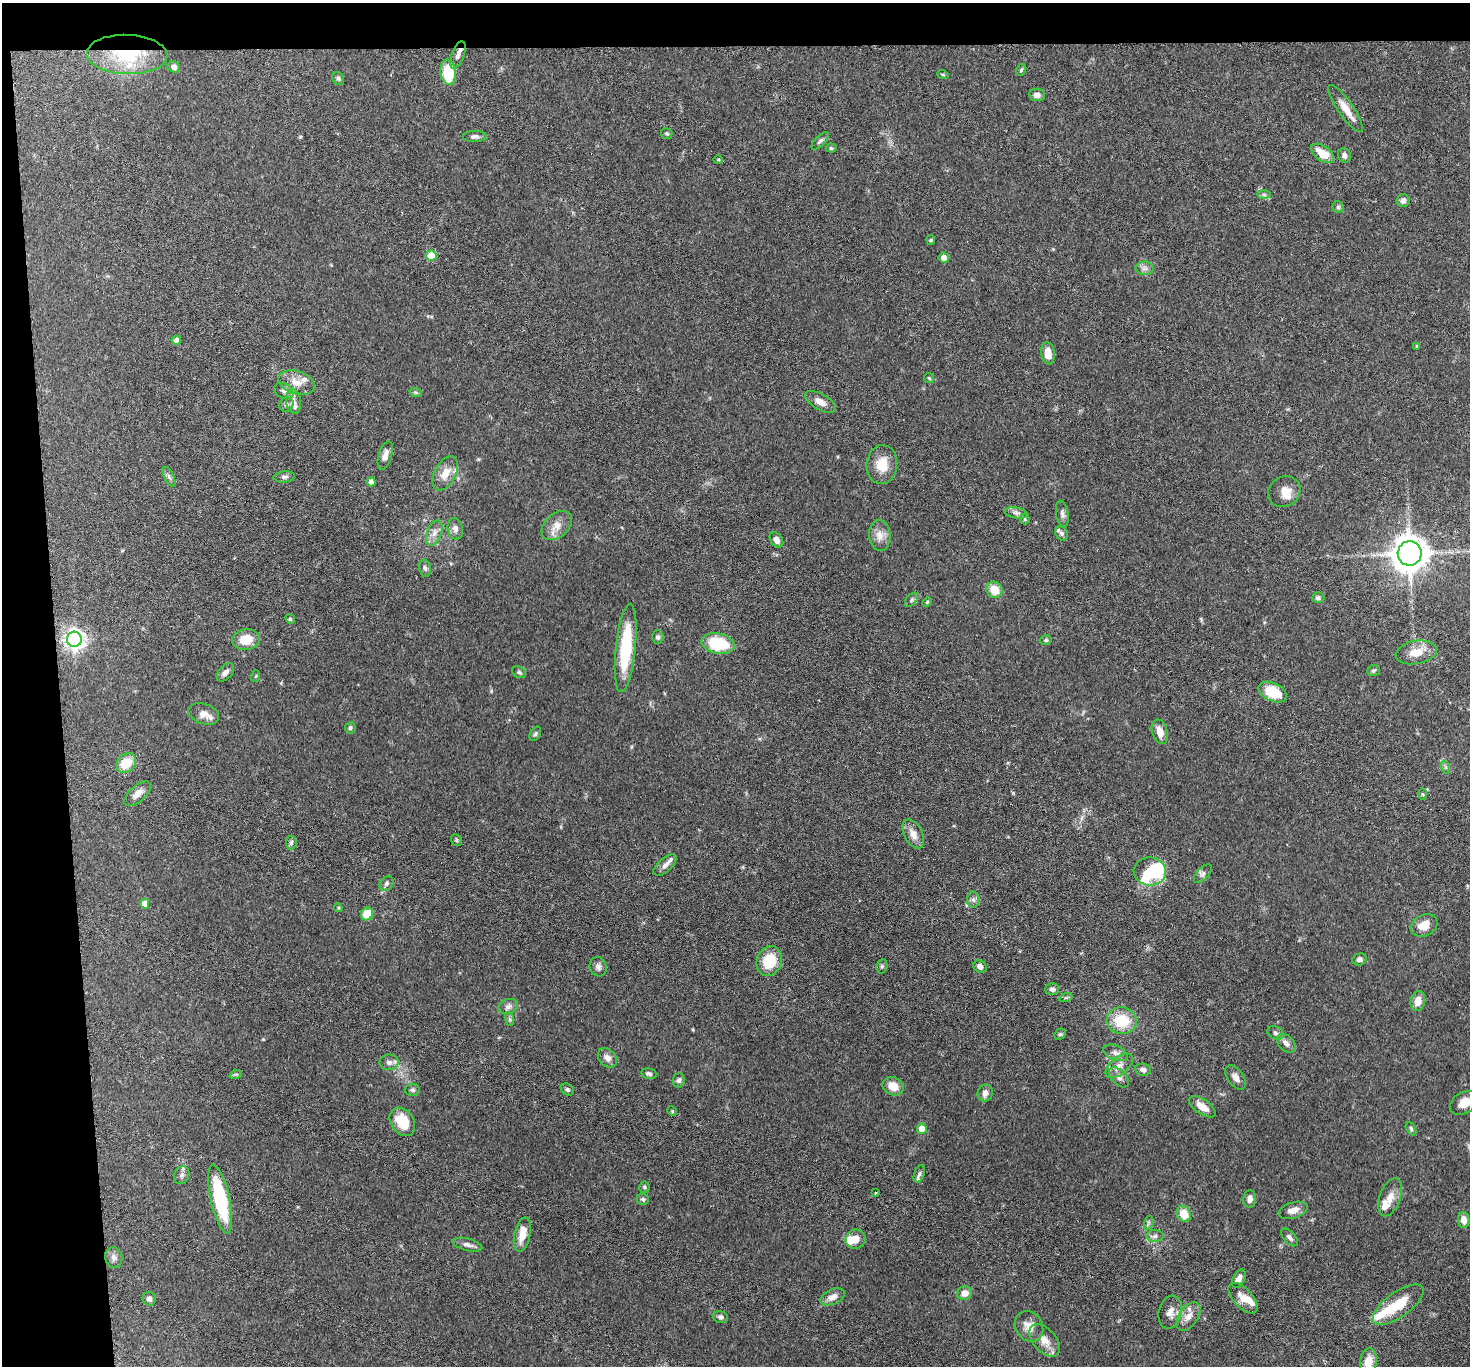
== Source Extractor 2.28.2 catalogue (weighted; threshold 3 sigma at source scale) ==
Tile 1 of 3 x 3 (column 1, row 1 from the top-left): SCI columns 5-1472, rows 2893-4256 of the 4413 x 4384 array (HDU 1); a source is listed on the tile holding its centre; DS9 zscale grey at full resolution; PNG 1472 x 1368 px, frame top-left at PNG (2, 3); each listed source drawn as its Kron ellipse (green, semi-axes under 4 px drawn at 4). Shown black and unused: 7% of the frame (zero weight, under 3 of 6 exposures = <1% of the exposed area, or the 3 px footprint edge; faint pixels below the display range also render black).
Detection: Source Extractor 2.28.2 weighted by HDU 2 'WHT'; one run over the whole footprint, this tile lists its part. Background 0.0858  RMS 0.003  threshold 0.0122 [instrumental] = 3 sigma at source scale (4.09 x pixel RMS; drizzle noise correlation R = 1.36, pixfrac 0.8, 0.05/0.05 arcsec/px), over >= 5 px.
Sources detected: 166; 3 inside a brighter object's white glare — neither listed nor drawn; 11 inside a brighter listed object's ellipse — not listed separately; the other 152 listed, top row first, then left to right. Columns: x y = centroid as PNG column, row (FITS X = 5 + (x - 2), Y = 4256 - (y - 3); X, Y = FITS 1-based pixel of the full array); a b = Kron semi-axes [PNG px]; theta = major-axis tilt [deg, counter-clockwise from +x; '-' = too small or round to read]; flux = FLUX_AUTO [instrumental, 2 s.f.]
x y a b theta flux
127 54 40 19 -2 17
458 55 14 6 69 1.4
174 67 6 5 - 1.2
1021 70 6 4 60 0.44
448 72 13 8 -82 11
943 75 6 3 -20 0.31
338 78 7 5 -59 0.52
1037 95 8 6 -6 1.4
1345 108 28 7 -55 3.7
667 133 6 5 - 0.49
475 136 12 5 0 1
820 141 11 5 45 0.78
831 148 5 4 - 0.39
1322 153 13 7 -35 4.7
1344 155 7 6 - 1.1
718 160 4 3 - 0.26
1264 194 7 4 -1 0.58
1403 200 6 6 - 1.3
1338 207 5 5 - 0.49
931 240 5 4 - 0.31
431 256 5 5 - 6.5
944 258 5 5 - 1.5
1145 268 9 6 -1 1.1
176 340 5 4 - 1.1
1417 346 3 3 - 0.38
1048 353 11 7 -83 3
929 378 5 5 - 0.39
297 382 19 11 -17 3.7
284 391 10 7 -28 1
416 393 6 4 -20 0.41
293 401 12 7 -82 1.6
820 402 17 8 -29 2.4
286 405 7 6 - 0.75
385 455 14 6 74 1.6
882 465 19 15 84 5.2
445 473 18 10 62 3.7
169 477 11 4 -64 0.83
284 477 11 5 4 0.72
371 482 4 4 - 1.6
1284 492 17 14 33 3.2
1016 513 12 5 -10 1.1
1062 514 13 6 -80 1.1
1025 519 5 5 - 0.38
557 526 17 11 42 3.2
455 529 11 7 -77 1.5
434 533 13 7 70 1.8
1062 533 7 6 - 0.68
880 535 16 11 -85 2.5
776 540 8 5 -53 1.4
1410 553 12 12 - 470
425 568 9 6 -79 0.79
994 590 8 8 - 4
1318 598 6 5 - 0.68
911 600 8 5 52 0.69
927 602 5 3 - 0.29
290 619 5 4 - 0.35
658 637 6 6 - 0.61
74 639 7 7 - 160
246 640 14 10 6 4.6
1046 640 6 4 15 0.45
718 644 17 10 -12 12
626 648 44 10 84 17
1416 652 21 11 10 4.5
1374 671 6 5 - 0.49
225 672 11 6 48 1.2
519 672 7 5 -29 0.52
256 676 6 3 70 0.28
1273 692 15 9 -26 8.2
204 714 16 10 -19 2.4
350 728 5 5 - 0.55
1160 732 12 7 -74 2.6
535 734 8 5 61 0.45
126 763 11 8 43 5.9
1445 767 7 4 -71 0.47
137 794 16 8 41 2.1
1423 794 5 3 - 0.3
913 834 16 9 -62 2.6
456 840 6 5 - 0.48
291 843 7 5 84 0.64
665 865 14 6 41 1.5
1150 871 16 14 -7 12
1203 874 11 6 48 0.95
387 883 8 6 47 0.8
973 900 8 6 -88 0.95
145 904 5 4 - 3
338 908 4 3 - 0.31
367 914 6 6 - 5
1424 925 14 10 28 3.8
1360 959 7 6 - 0.99
769 961 15 12 72 8.2
882 966 7 5 76 0.54
598 967 10 8 -72 1.2
980 967 7 6 - 1.4
1052 989 7 6 - 0.83
1066 997 7 4 20 0.43
1418 1001 10 7 78 2.6
508 1007 10 7 21 1.1
509 1019 7 4 -70 0.48
1122 1021 15 13 -12 9.3
1276 1033 9 6 -25 0.78
1060 1034 6 5 - 0.44
1286 1043 11 7 -45 1.4
1116 1053 13 7 -24 1.5
607 1058 11 8 -47 1.7
389 1062 9 8 - 1.2
1119 1066 16 8 39 2.4
1143 1070 8 6 -7 1
236 1074 6 4 18 0.38
649 1074 8 5 -13 0.73
1119 1077 12 7 -45 1.3
1236 1078 14 8 -53 1.5
679 1080 7 6 - 0.65
893 1086 11 9 -27 3.5
412 1090 7 6 - 0.61
567 1090 7 5 -32 0.63
985 1093 8 7 - 1.3
1464 1103 15 10 31 3
1202 1107 15 7 -34 3.1
672 1111 5 4 - 0.31
402 1122 15 11 -54 6.6
922 1129 5 5 - 3.8
1411 1129 7 4 -63 0.48
919 1174 9 5 70 0.62
182 1175 9 7 65 1
644 1187 5 5 - 0.39
875 1193 3 3 - 0.21
1390 1197 20 10 70 3.1
220 1199 35 9 -77 23
643 1199 6 6 - 0.53
1250 1199 8 6 83 1.4
1293 1210 15 8 17 2.2
1184 1214 8 7 - 4.5
1464 1220 8 6 -85 1.9
1148 1223 7 4 72 0.5
522 1234 17 8 78 3.9
1155 1236 8 6 2 0.91
1290 1237 10 6 -48 0.99
856 1239 10 9 - 2.5
467 1245 15 6 -14 1.3
114 1257 10 8 -78 1.3
1239 1279 10 6 62 1.7
965 1293 7 7 - 2.1
832 1297 13 7 24 2.2
1243 1298 19 9 -48 2.9
149 1299 7 6 - 1
1398 1305 30 12 36 8.2
1170 1312 17 11 76 2.4
1188 1316 16 9 56 2.7
721 1317 7 6 - 0.75
1029 1326 16 13 -55 3.4
1045 1340 19 11 -48 3.3
1368 1362 14 8 83 4.6
Overlapping masked pixels (flux is a lower limit): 1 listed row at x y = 127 54
Isophote crosses this tile's border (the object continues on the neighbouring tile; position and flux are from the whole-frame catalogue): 2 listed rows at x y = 1464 1103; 1368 1362